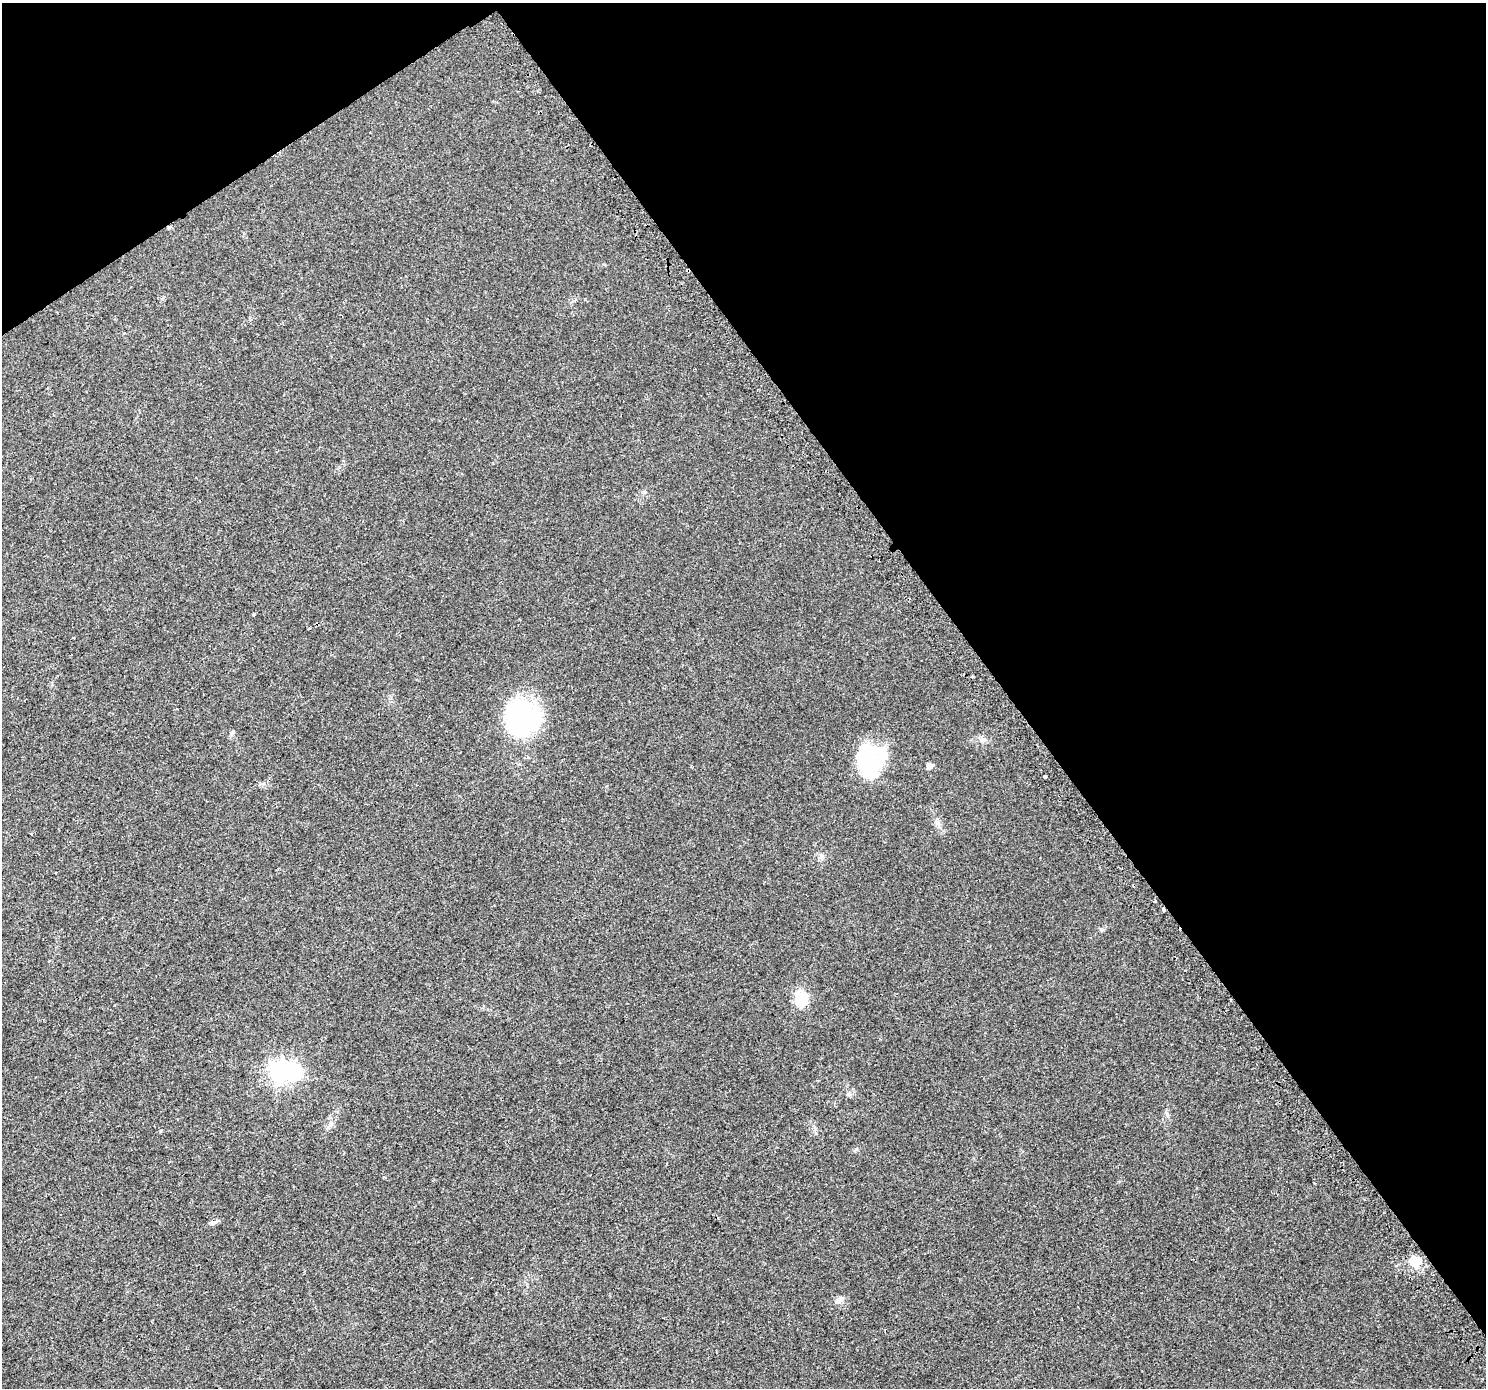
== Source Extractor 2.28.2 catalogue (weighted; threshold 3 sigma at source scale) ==
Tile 3 of 4 x 4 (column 3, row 1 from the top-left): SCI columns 3002-4485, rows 4378-5763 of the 6001 x 5911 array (HDU 1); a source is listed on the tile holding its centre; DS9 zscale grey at full resolution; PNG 1488 x 1390 px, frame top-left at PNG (2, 3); no overlay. Shown black and unused: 36% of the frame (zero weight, under 2 of 3 exposures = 2% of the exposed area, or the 3 px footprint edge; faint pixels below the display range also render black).
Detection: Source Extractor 2.28.2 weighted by HDU 2 'WHT'; one run over the whole footprint, this tile lists its part. Background 0.0184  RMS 0.0036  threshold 0.016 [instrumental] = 3 sigma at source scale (4.5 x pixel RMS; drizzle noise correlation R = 1.50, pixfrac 1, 0.0396/0.0396 arcsec/px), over >= 5 px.
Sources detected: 24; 2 inside a brighter object's white glare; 2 cosmic-ray / hot-pixel residue — not listed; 1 inside a brighter listed object's ellipse — not listed separately; the other 19 listed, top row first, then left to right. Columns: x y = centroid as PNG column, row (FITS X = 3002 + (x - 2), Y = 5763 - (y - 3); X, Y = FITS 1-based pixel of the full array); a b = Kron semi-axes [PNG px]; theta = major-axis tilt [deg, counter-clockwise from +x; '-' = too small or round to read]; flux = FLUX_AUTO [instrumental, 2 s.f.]
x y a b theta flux
688 270 4 3 - 4.6
253 614 4 3 - 1.7
73 637 3 2 - 0.25
522 716 33 30 -82 51
983 740 9 7 38 1.2
868 760 38 23 -72 25
929 766 5 5 - 2.2
1045 776 3 3 - 2.7
821 857 8 6 74 1
1155 901 3 2 - 0.72
1102 929 6 4 18 0.54
49 961 3 2 - 0.42
802 1000 23 16 84 7.1
280 1071 8 8 - 170
848 1094 5 5 - 0.58
330 1125 12 5 56 1.3
215 1222 10 3 44 0.82
1416 1262 21 12 27 5.3
839 1300 12 6 35 1.6
Overlapping masked pixels (flux is a lower limit): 1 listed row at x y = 688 270
Unlisted compact peaks at least as high as the median listed source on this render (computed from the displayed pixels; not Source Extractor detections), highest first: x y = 160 1131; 856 1149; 645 492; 233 732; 816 1133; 384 1177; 263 784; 1167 1115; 937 823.